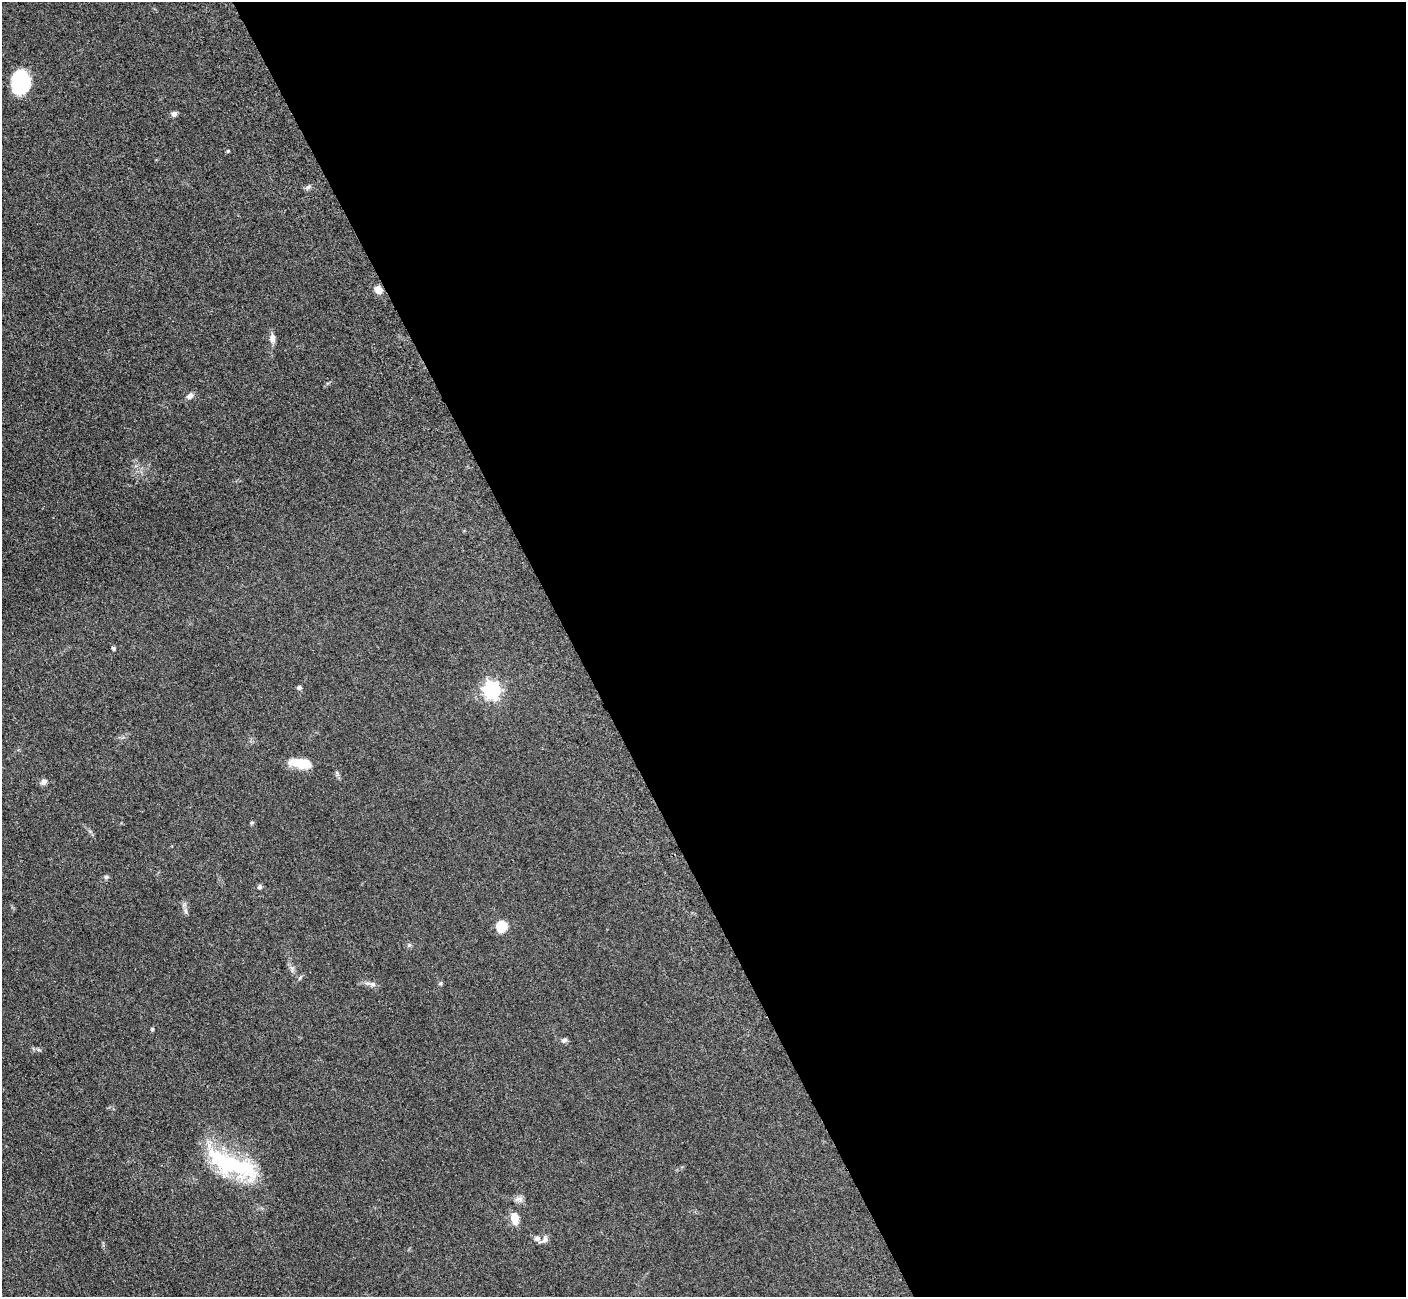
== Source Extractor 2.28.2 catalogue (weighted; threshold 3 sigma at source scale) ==
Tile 8 of 4 x 4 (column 4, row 2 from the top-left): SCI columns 4279-5682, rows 2779-4073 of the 5701 x 5665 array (HDU 1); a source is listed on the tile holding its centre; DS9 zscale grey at full resolution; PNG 1408 x 1299 px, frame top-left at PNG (2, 2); no overlay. Shown black and unused: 59% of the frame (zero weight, under 3 of 5 exposures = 3% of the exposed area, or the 3 px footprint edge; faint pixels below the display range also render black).
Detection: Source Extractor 2.28.2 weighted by HDU 2 'WHT'; one run over the whole footprint, this tile lists its part. Background 0.0532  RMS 0.0059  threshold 0.0266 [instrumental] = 3 sigma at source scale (4.5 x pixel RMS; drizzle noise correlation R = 1.50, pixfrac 1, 0.05/0.05 arcsec/px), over >= 5 px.
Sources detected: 27; all 27 listed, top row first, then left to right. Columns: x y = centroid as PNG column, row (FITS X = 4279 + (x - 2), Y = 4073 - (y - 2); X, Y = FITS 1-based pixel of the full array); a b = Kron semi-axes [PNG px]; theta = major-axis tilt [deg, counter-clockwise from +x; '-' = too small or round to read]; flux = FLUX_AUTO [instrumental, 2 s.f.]
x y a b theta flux
21 83 22 17 75 32
174 114 6 6 - 1.9
228 151 4 4 - 0.61
308 187 7 5 45 1.3
378 290 9 7 -38 4.7
272 338 12 7 -88 3.1
190 396 8 6 43 2.4
113 648 4 4 - 1.2
299 687 4 4 - 1.8
491 690 8 7 - 150
301 763 24 10 -7 12
44 782 9 6 40 2.3
252 823 5 4 - 0.79
106 877 5 5 - 1
260 887 6 5 - 1
185 911 9 4 -82 1.6
501 927 12 11 - 10
300 978 7 4 45 0.87
440 983 6 4 1 0.76
373 984 8 6 -21 1.6
152 1029 5 4 - 0.59
564 1040 8 6 41 1.5
232 1164 57 19 -22 62
519 1199 12 6 0 2.2
514 1218 11 7 -81 9
537 1238 9 7 12 2
545 1239 11 7 60 2.3